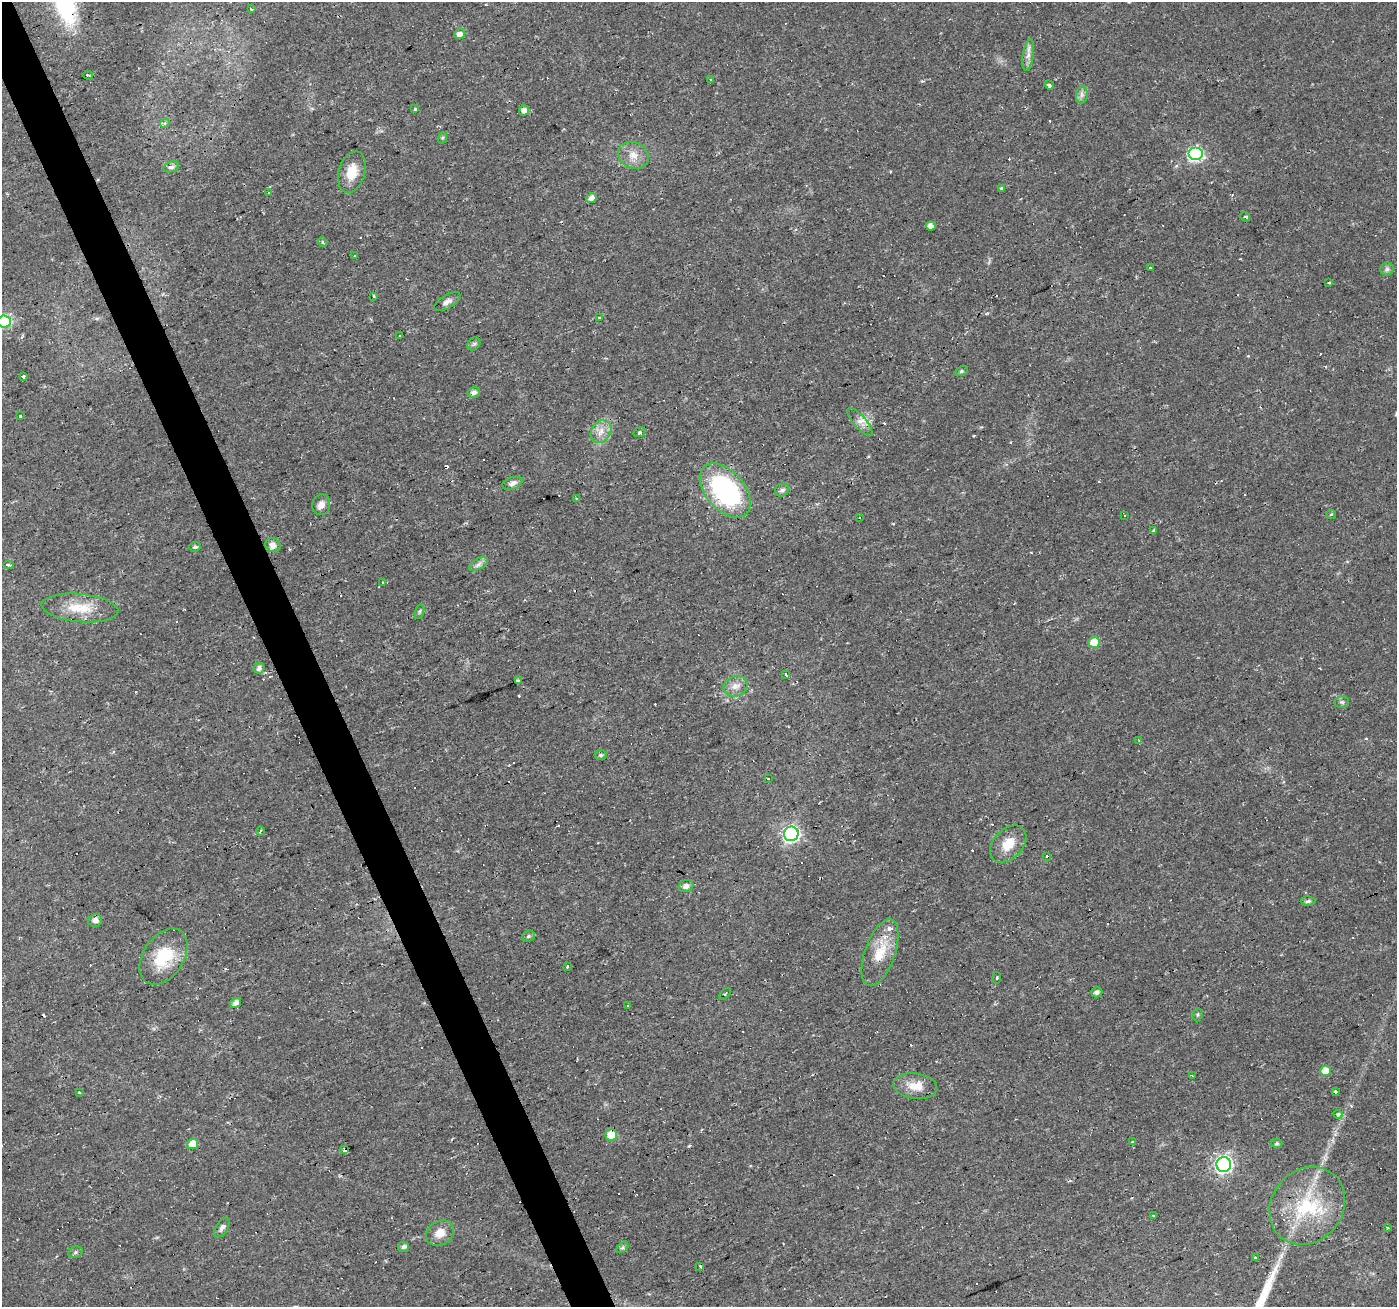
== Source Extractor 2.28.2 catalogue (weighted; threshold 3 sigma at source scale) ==
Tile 11 of 4 x 4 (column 3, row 3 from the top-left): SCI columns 2792-4186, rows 1437-2741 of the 5582 x 5430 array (HDU 1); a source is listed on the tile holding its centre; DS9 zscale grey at full resolution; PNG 1399 x 1309 px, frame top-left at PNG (2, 2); each listed source drawn as its Kron ellipse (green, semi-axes under 4 px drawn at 4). Shown black and unused: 3% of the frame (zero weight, under 2 of 3 exposures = <1% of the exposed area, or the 3 px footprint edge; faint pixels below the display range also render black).
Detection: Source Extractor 2.28.2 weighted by HDU 2 'WHT'; one run over the whole footprint, this tile lists its part. Background 0.0171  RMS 0.0023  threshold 0.0102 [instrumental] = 3 sigma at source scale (4.5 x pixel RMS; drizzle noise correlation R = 1.50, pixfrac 1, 0.0396/0.0396 arcsec/px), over >= 5 px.
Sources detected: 139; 36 cosmic-ray / hot-pixel residue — neither listed nor drawn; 1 inside a brighter listed object's ellipse — not listed separately; the other 102 listed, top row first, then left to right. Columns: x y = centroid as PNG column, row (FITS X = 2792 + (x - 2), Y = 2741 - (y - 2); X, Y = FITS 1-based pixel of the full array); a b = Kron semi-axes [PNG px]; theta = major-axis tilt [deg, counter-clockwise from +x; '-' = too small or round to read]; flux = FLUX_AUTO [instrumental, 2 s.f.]
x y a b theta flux
251 9 3 2 - 0.3
460 34 5 5 - 1.3
1028 55 16 5 81 1.4
88 75 5 2 - 0.27
711 80 4 3 - 0.31
1049 85 5 3 - 1.2
1082 95 8 6 83 0.81
415 108 3 3 - 0.99
524 111 5 5 - 1.2
165 123 5 4 - 0.34
442 138 6 4 70 0.28
1195 154 7 6 - 39
633 155 16 13 -22 2.7
171 167 8 5 20 0.8
352 172 21 13 74 4.2
1001 189 3 3 - 2.4
269 193 3 3 - 0.72
591 198 5 5 - 1.5
1245 217 5 3 - 0.58
931 226 5 4 - 1.4
323 242 5 4 - 0.35
354 256 2 2 - 0.15
1150 267 4 3 - 0.25
1387 269 6 6 - 0.58
1329 283 3 3 - 0.29
373 296 3 2 - 0.24
447 302 14 6 30 1.1
599 318 4 3 - 1.1
4 321 6 6 - 27
400 336 3 3 - 0.61
474 344 7 5 43 0.52
961 371 6 4 28 0.39
23 376 3 3 - 1
474 392 6 5 - 0.9
20 416 3 3 - 0.36
860 422 18 6 -48 1.6
601 431 12 9 57 2.1
639 432 6 4 22 0.4
512 483 10 6 20 1.1
725 490 32 19 -49 37
782 490 7 6 - 0.75
576 499 3 2 - 0.32
321 505 10 9 - 1.5
1331 514 5 4 - 0.25
1125 516 3 3 - 1.5
859 518 3 3 - 0.77
1153 530 3 3 - 0.64
273 545 8 6 -24 1.6
195 547 6 4 5 0.46
479 564 10 5 27 0.82
8 565 5 3 - 0.78
382 582 3 2 - 0.22
80 608 38 14 -5 6.6
420 611 8 3 71 0.39
1094 642 5 5 - 5.1
259 668 6 5 - 0.9
786 675 3 3 - 1.3
518 681 4 4 - 0.48
736 686 12 10 23 1.8
1342 702 7 6 - 0.51
1139 740 3 3 - 0.25
601 755 6 5 - 0.47
768 778 3 3 - 1.4
260 831 4 3 - 0.25
791 834 7 7 - 67
1008 844 21 14 46 4.3
1047 856 3 3 - 2.2
686 886 7 6 - 1.1
1308 901 7 5 2 0.47
95 920 7 6 - 1.2
528 936 7 5 22 0.46
880 953 35 15 70 6.3
164 957 31 20 56 10
567 966 3 3 - 0.5
997 978 6 3 82 0.21
1097 992 6 5 - 0.82
725 994 7 4 46 0.31
235 1003 5 5 - 1.2
627 1006 3 2 - 0.16
1198 1015 6 4 83 0.36
1325 1071 5 5 - 4
1192 1075 3 3 - 0.49
915 1086 22 13 -8 3.6
79 1092 3 3 - 1.1
1335 1092 3 3 - 0.33
1338 1114 5 4 - 0.36
611 1135 6 5 - 5.1
1133 1142 3 3 - 0.83
1277 1143 6 4 2 0.34
193 1144 5 5 - 4.3
345 1149 3 3 - 22
1224 1164 7 7 - 76
1307 1206 41 35 50 18
1153 1215 3 2 - 0.17
222 1228 11 6 56 0.85
1387 1228 4 2 - 0.25
440 1233 15 12 35 2.8
403 1247 5 5 - 0.79
622 1247 7 4 44 0.39
75 1252 7 5 23 0.45
1255 1258 3 3 - 0.55
700 1266 3 2 - 0.25
Overlapping masked pixels (flux is a lower limit): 1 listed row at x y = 345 1149
Isophote crosses this tile's border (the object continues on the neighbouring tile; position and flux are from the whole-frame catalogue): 1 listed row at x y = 4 321